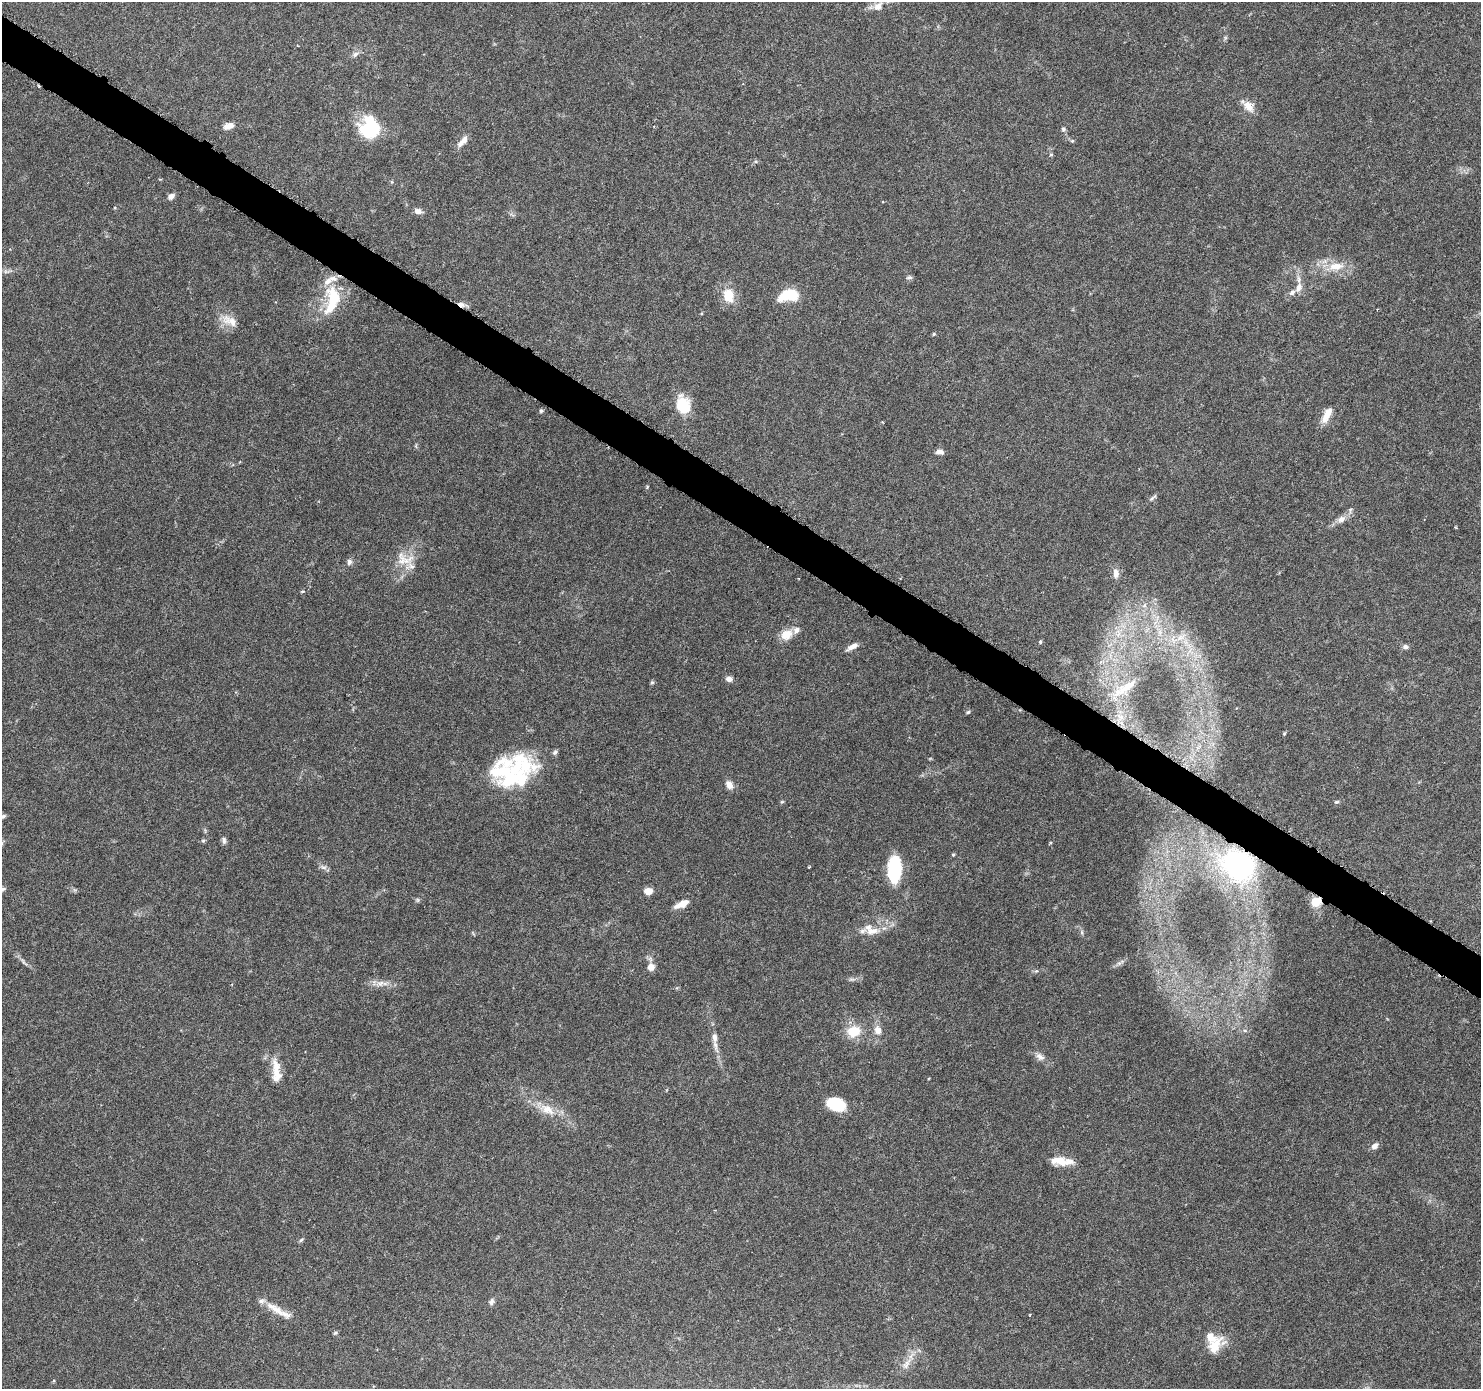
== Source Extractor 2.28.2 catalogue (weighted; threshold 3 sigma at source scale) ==
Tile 11 of 4 x 4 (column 3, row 3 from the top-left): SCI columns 2974-4452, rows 1643-3029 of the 5937 x 5994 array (HDU 1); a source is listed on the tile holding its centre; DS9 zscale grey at full resolution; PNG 1483 x 1391 px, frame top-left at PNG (2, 2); no overlay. Shown black and unused: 3% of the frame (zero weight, under 3 of 6 exposures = <1% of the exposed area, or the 3 px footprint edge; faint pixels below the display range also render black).
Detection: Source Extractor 2.28.2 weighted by HDU 2 'WHT'; one run over the whole footprint, this tile lists its part. Background 0.0521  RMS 0.0026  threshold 0.0105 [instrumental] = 3 sigma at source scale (4.09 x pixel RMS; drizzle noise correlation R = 1.36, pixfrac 0.8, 0.0396/0.0396 arcsec/px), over >= 5 px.
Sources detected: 103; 3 inside a brighter object's white glare — not listed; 14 inside a brighter listed object's ellipse — not listed separately; the other 86 listed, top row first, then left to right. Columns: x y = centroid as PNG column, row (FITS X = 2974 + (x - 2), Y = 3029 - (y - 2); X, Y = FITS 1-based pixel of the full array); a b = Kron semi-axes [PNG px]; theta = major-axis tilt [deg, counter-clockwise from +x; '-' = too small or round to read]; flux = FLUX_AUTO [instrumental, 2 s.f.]
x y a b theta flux
878 6 15 11 41 2.1
355 54 10 6 36 0.89
1248 106 17 10 -49 2.5
229 126 11 7 17 1.8
373 128 22 18 -68 14
1063 129 6 5 - 0.54
462 141 18 7 47 1.7
1072 141 5 5 - 0.32
1051 154 5 5 - 0.32
171 196 8 6 49 0.99
115 208 4 3 - 0.23
418 211 9 6 -12 1.2
1336 266 23 11 9 4.6
7 271 14 5 0 0.82
909 277 9 5 5 0.48
1299 287 13 8 64 1.6
785 295 22 11 43 4.1
728 296 19 14 -77 4.4
332 300 36 16 78 11
461 304 9 6 -30 1.2
229 321 26 12 -26 3.4
934 334 5 3 - 0.33
683 405 19 15 -74 7
541 411 5 5 - 0.4
1327 415 21 9 64 2.7
939 452 9 6 -12 1.1
647 487 5 3 - 0.23
1153 497 14 4 36 0.58
1341 519 13 9 21 1.5
1455 527 4 3 - 0.21
402 560 27 12 -85 4.1
349 562 8 7 - 0.77
1116 573 12 7 90 1.6
302 591 4 3 - 0.34
1144 605 7 5 59 0.75
1160 632 12 6 84 1.6
786 634 14 11 29 3.4
1181 637 18 8 30 2.8
1040 642 5 4 - 0.34
852 646 13 5 29 1.5
1405 647 7 6 - 0.7
729 679 7 6 - 1.2
652 682 6 4 1 0.31
1124 688 38 9 34 4.3
968 712 6 5 - 0.37
1121 716 13 5 -34 1.1
1284 733 5 4 - 0.28
555 752 7 6 - 0.55
525 766 42 28 -42 14
729 785 12 8 -58 1.5
782 802 6 4 29 0.28
1336 802 6 5 - 0.37
3 816 8 6 18 0.54
224 840 11 5 -89 0.67
203 841 5 5 - 0.38
953 855 4 4 - 0.29
1239 865 35 29 -32 39
324 867 9 4 -9 0.65
894 870 20 10 87 20
648 891 8 6 3 2.5
418 900 6 4 -90 0.34
1316 902 6 5 - 15
683 903 10 7 28 2.7
872 931 22 10 3 3.3
1082 932 8 4 -82 0.52
24 962 15 4 -49 0.81
651 967 10 10 - 1.6
852 979 9 4 0 0.56
380 983 11 8 13 1.5
878 1030 12 10 -77 1.9
854 1031 16 13 11 5.2
715 1045 22 6 -77 1.9
1040 1057 14 9 -39 1.4
276 1066 24 11 -77 3.5
836 1104 18 12 -19 9.2
547 1109 23 12 -26 4.5
1374 1146 9 7 41 1.2
1062 1161 26 9 -3 4
301 1240 6 5 - 0.4
491 1302 9 6 70 0.75
278 1310 42 8 -30 3.9
1030 1314 3 2 - 0.18
335 1333 6 5 - 0.34
1214 1346 28 15 47 4.8
906 1366 9 8 - 1.2
54 1380 4 4 - 0.27
Overlapping masked pixels (flux is a lower limit): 3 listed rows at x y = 461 304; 1239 865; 1316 902
Isophote crosses this tile's border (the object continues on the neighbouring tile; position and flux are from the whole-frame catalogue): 1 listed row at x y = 3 816